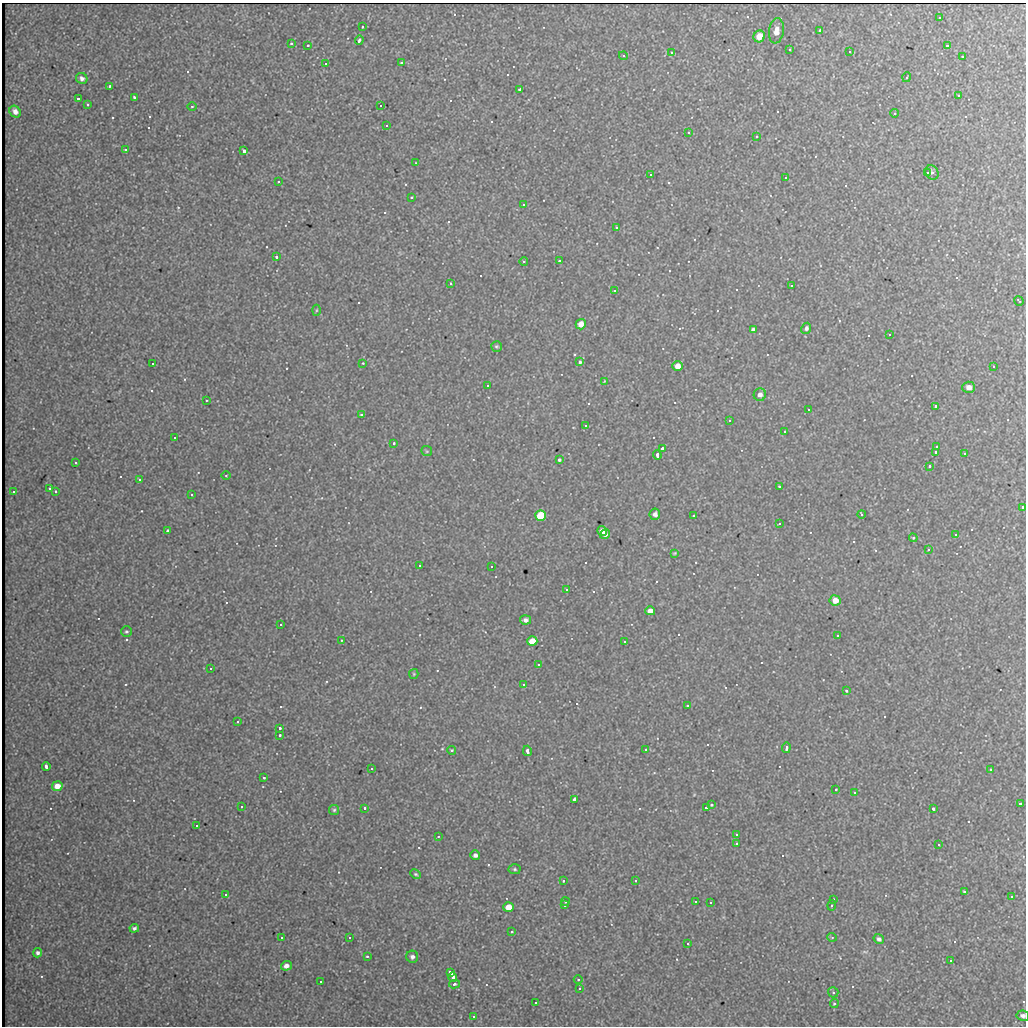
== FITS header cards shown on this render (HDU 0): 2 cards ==
NAXIS1  =                 1024
NAXIS2  =                 1024

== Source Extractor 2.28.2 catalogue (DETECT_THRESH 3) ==
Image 1024 x 1024 px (HDU 0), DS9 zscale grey, 1 PNG px = 1 image px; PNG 1028 x 1028 px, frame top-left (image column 1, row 1024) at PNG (2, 3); each listed source drawn as its Kron ellipse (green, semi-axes under 4 px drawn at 4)
Background 67.3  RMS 7.5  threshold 22.4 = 3 sigma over >= 5 px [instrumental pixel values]
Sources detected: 185; all 185 listed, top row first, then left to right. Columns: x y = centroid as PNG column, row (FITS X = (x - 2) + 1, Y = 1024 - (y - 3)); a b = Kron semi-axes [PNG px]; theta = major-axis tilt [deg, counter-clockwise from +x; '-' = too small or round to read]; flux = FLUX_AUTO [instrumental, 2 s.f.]
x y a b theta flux
940 17 3 2 - 450
362 27 3 2 - 460
820 30 4 3 - 4000
776 31 12 7 82 3800
759 36 6 5 - 5700
359 40 5 3 - 1400
291 43 3 2 - 460
308 45 3 2 - 690
947 46 4 4 - 840
790 49 4 3 - 450
850 51 3 3 - 820
672 52 4 3 - 490
623 56 4 4 - 580
963 57 3 3 - 720
402 63 3 3 - 1300
326 64 3 3 - 630
907 77 5 3 - 410
82 78 6 5 - 1600
109 86 3 3 - 570
520 89 4 3 - 1300
959 96 4 2 - 400
134 98 4 3 - 1100
78 99 3 3 - 1500
88 104 3 2 - 470
381 105 3 2 - 530
192 106 5 3 - 540
15 112 6 5 - 2300
895 113 4 3 - 520
386 125 2 2 - 440
689 132 3 2 - 350
757 136 4 3 - 410
125 149 4 2 - 430
244 151 4 3 - 2000
416 163 3 2 - 300
928 172 3 3 - 2400
932 172 7 6 - 1200
651 174 3 3 - 1400
786 177 3 3 - 5900
278 181 3 3 - 570
411 197 3 2 - 480
523 204 3 3 - 4000
616 227 3 3 - 3600
276 257 3 3 - 680
524 261 4 3 - 410
559 261 3 3 - 940
451 283 3 3 - 650
791 286 3 3 - 740
614 290 3 2 - 400
1019 301 5 2 - 410
316 310 5 3 - 510
581 324 5 5 - 4500
806 328 6 4 64 1200
753 329 4 3 - 1100
889 334 3 3 - 1200
496 346 5 5 - 780
580 362 4 4 - 1100
363 363 3 2 - 360
153 364 3 2 - 450
678 366 5 5 - 4200
993 366 3 3 - 1200
604 381 4 2 - 330
487 385 3 3 - 1000
969 387 6 5 - 3200
760 395 6 6 - 2200
207 400 3 2 - 360
936 406 3 3 - 4700
808 409 3 3 - 920
362 415 3 3 - 920
729 420 3 3 - 1100
586 425 3 3 - 510
785 431 3 3 - 2100
174 438 3 3 - 1200
394 443 3 2 - 520
937 446 3 3 - 790
662 448 3 3 - 1100
427 451 5 5 - 580
936 452 4 3 - 1500
964 453 3 3 - 1100
657 455 5 3 - 1300
559 460 3 3 - 2600
76 463 3 3 - 570
929 466 3 3 - 1500
226 476 5 3 - 450
139 479 3 3 - 3400
779 486 3 3 - 430
50 488 3 2 - 430
13 491 3 3 - 1700
55 491 3 3 - 910
192 494 3 3 - 820
1022 507 3 3 - 670
655 514 5 5 - 1900
861 514 4 3 - 840
694 515 3 3 - 2600
541 516 5 5 - 31000
779 524 3 2 - 350
167 531 4 3 - 790
602 531 5 4 - 3800
605 534 5 4 - 1800
955 534 3 3 - 850
913 538 4 4 - 680
928 550 4 3 - 420
675 553 4 3 - 490
420 565 3 2 - 570
491 566 2 2 - 430
567 590 4 3 - 590
835 600 5 5 - 5300
650 611 5 4 - 4200
525 620 5 4 - 2100
281 624 3 3 - 960
126 632 5 5 - 900
837 635 3 3 - 2200
341 640 3 2 - 320
532 641 5 4 - 12000
624 641 3 3 - 17000
539 664 3 3 - 1000
211 668 3 3 - 620
414 674 5 4 - 570
523 684 3 2 - 490
846 691 3 3 - 2100
687 705 2 2 - 440
238 721 3 3 - 830
280 728 3 3 - 990
280 735 4 4 - 860
786 748 5 3 - 1400
646 749 3 3 - 1900
452 750 4 4 - 930
527 751 5 3 - 1700
46 766 4 3 - 2500
372 768 3 3 - 760
991 769 4 3 - 360
264 778 3 2 - 480
57 786 5 5 - 5300
836 789 3 2 - 400
855 793 3 2 - 420
575 799 4 3 - 4600
1020 804 3 3 - 770
711 805 3 3 - 830
241 806 3 3 - 3200
365 808 3 3 - 590
706 808 4 3 - 1300
933 809 3 3 - 2700
334 810 5 5 - 840
197 825 2 2 - 380
736 835 3 2 - 580
438 837 4 2 - 320
737 843 3 3 - 2600
939 845 4 2 - 360
475 855 5 4 - 1800
515 869 6 5 - 820
416 874 6 4 -26 660
563 881 3 2 - 540
635 881 3 2 - 520
964 892 3 2 - 580
225 894 3 2 - 630
1012 896 3 3 - 1200
833 899 3 2 - 380
695 901 3 3 - 3300
565 902 4 4 - 570
711 902 3 3 - 1300
565 905 3 3 - 490
832 905 5 3 - 680
508 907 5 5 - 8200
134 928 5 4 - 1200
512 932 3 3 - 850
281 937 2 2 - 510
349 937 3 3 - 1600
832 937 5 3 - 380
879 939 5 5 - 1400
688 943 3 2 - 520
38 953 4 4 - 1300
367 956 3 3 - 520
412 957 6 6 - 1600
951 960 3 3 - 670
286 966 5 5 - 2400
450 973 4 3 - 2500
453 977 4 3 - 3900
578 979 4 3 - 480
321 981 3 3 - 720
454 984 5 4 - 850
579 988 3 3 - 2100
833 992 5 5 - 770
536 1002 3 2 - 610
834 1004 4 4 - 910
473 1016 3 3 - 8800
1023 1016 6 5 - 1600
At the frame edge (FLAGS 8, measured only in part): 1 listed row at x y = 1023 1016